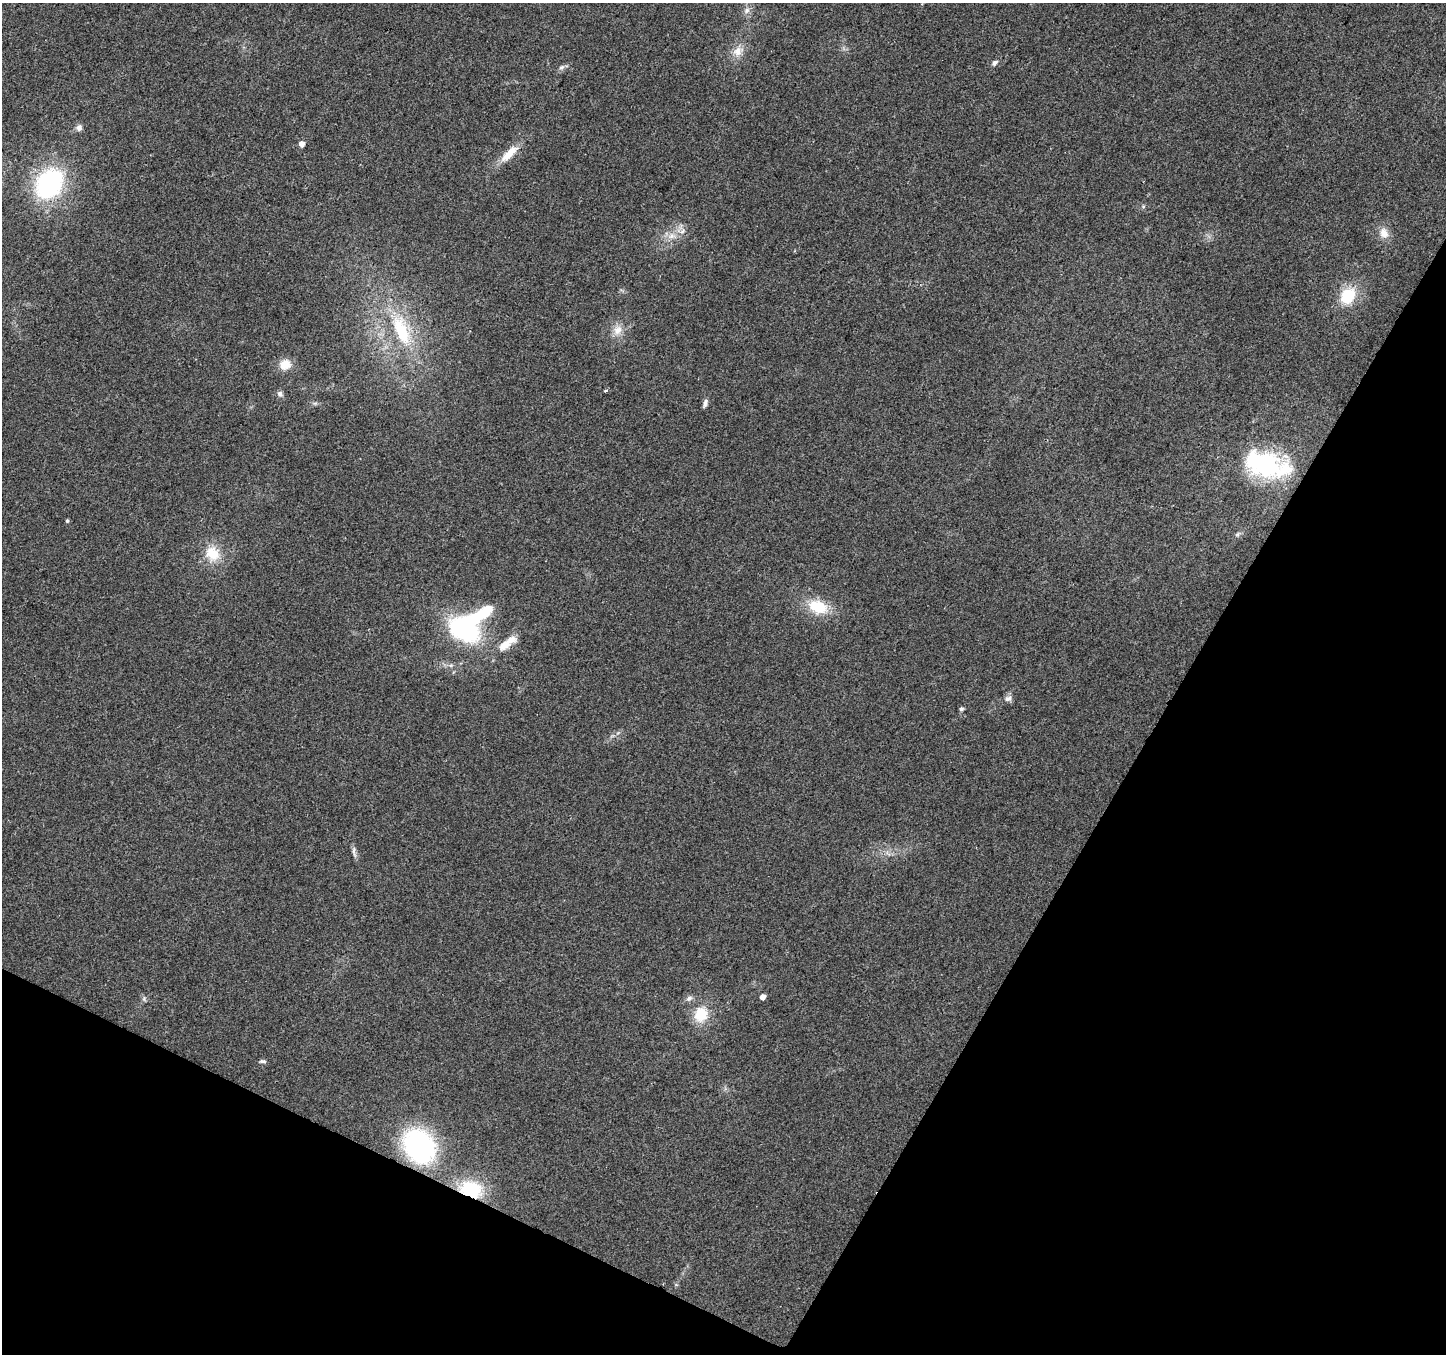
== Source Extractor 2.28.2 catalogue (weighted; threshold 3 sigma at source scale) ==
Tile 15 of 4 x 4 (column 3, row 4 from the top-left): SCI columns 2894-4337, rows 266-1617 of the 5780 x 5874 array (HDU 1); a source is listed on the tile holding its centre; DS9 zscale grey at full resolution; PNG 1448 x 1356 px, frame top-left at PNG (2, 3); no overlay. Shown black and unused: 27% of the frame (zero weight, under 2 of 3 exposures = <1% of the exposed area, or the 3 px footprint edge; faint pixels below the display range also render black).
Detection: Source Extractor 2.28.2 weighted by HDU 2 'WHT'; one run over the whole footprint, this tile lists its part. Background 0.0665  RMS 0.0074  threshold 0.0331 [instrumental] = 3 sigma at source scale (4.5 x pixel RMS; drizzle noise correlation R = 1.50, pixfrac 1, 0.0396/0.0396 arcsec/px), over >= 5 px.
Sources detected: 37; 1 inside a brighter object's white glare — not listed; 1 inside a brighter listed object's ellipse — not listed separately; the other 35 listed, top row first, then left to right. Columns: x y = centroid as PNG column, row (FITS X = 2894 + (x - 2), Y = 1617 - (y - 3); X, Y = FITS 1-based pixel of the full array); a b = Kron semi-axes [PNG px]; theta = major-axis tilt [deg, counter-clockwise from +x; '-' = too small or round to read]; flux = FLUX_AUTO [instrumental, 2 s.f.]
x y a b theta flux
747 10 9 8 - 3.4
738 51 15 13 52 8.3
995 63 8 5 41 2.5
561 67 9 6 39 2.2
79 128 9 8 - 3
301 144 5 5 - 5.1
509 154 29 9 45 13
49 184 30 23 54 100
1384 233 15 11 -65 7.3
672 236 10 8 26 5.6
1347 296 16 13 48 28
401 330 53 21 -68 51
617 330 15 12 58 7.7
285 364 14 13 - 9.7
605 391 5 3 - 0.78
280 394 8 7 - 2.4
705 403 12 5 72 2.4
1267 465 49 25 -15 94
67 521 5 3 - 1.1
1237 534 7 5 31 1.5
212 553 22 19 -49 18
818 607 26 17 -18 24
464 629 37 25 -31 86
504 645 19 10 39 9.9
451 665 6 4 18 1.4
1008 698 11 8 25 3.2
961 709 6 5 - 1.5
354 852 18 4 -80 2.7
763 997 5 4 - 5.3
689 998 9 6 43 2.6
144 999 8 4 90 1.4
701 1014 19 16 66 19
263 1061 9 4 -1 1.6
419 1146 29 23 -54 140
471 1189 23 16 -17 34
Overlapping masked pixels (flux is a lower limit): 2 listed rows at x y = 419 1146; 471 1189